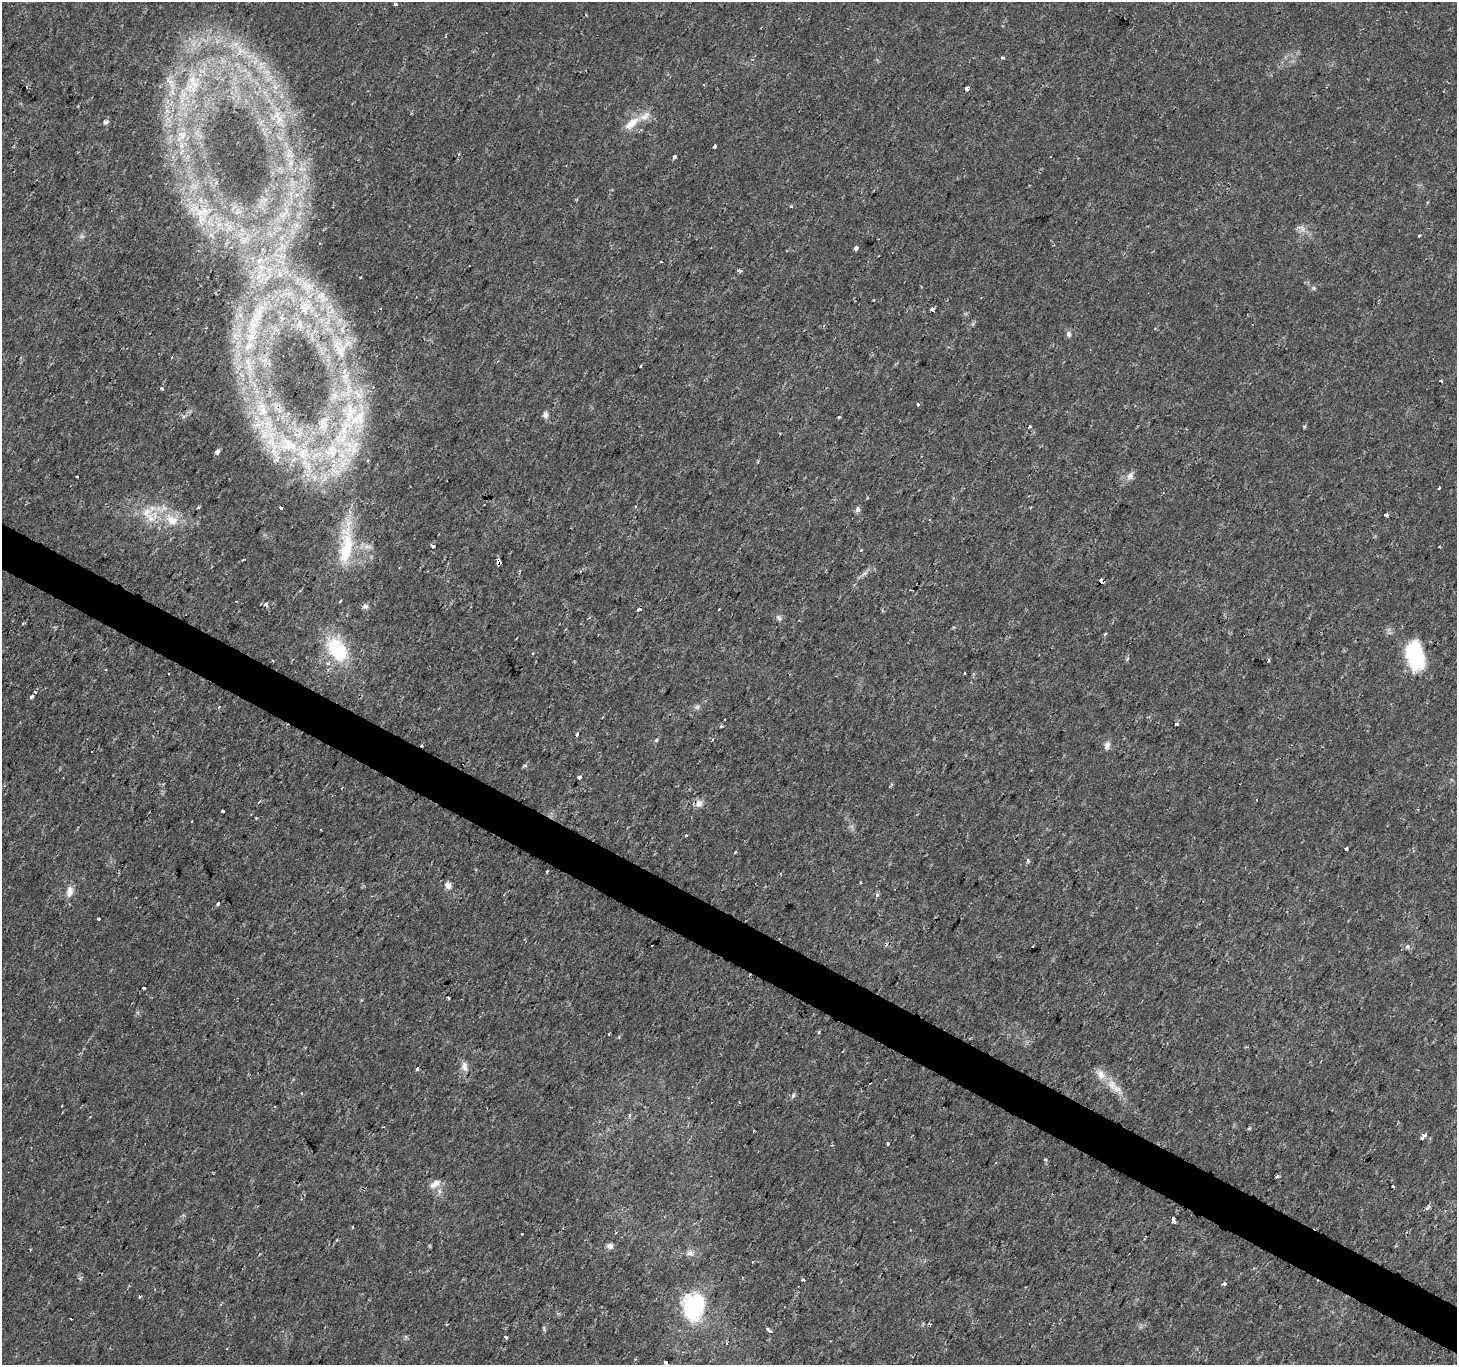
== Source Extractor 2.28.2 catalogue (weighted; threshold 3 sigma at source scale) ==
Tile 6 of 4 x 4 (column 2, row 2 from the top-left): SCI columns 1455-2909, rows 2922-4284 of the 5824 x 5908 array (HDU 1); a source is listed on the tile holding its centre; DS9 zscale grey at full resolution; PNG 1459 x 1367 px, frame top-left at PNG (2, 2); no overlay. Shown black and unused: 3% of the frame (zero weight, under 2 of 3 exposures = <1% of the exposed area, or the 3 px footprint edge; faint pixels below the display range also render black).
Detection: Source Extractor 2.28.2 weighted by HDU 2 'WHT'; one run over the whole footprint, this tile lists its part. Background 0.0109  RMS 0.0027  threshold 0.0119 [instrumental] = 3 sigma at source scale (4.5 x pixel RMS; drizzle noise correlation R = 1.50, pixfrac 1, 0.0396/0.0396 arcsec/px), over >= 5 px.
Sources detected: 174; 30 cosmic-ray / hot-pixel residue — not listed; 11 inside a brighter listed object's ellipse — not listed separately; the other 133 listed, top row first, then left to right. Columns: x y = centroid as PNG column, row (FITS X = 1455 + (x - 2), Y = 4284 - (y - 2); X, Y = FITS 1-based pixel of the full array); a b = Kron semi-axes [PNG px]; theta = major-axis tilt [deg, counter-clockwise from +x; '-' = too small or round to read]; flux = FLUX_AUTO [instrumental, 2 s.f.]
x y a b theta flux
395 4 3 3 - 1.1
241 51 22 16 -19 7.5
1002 57 4 4 - 0.35
261 67 7 4 19 0.95
267 72 9 5 0 1
169 81 20 6 -43 2.3
194 84 22 12 36 7.2
967 88 4 3 - 3.8
278 118 26 11 -77 6.1
106 122 7 5 29 0.67
631 123 23 10 40 4.1
182 135 17 12 59 4.4
714 146 4 3 - 3.2
459 154 4 3 - 0.3
675 157 4 3 - 2.7
291 162 10 5 89 1.3
202 212 28 15 11 7.9
1302 229 11 4 -57 0.9
1419 235 4 3 - 0.55
82 236 6 6 - 0.62
856 248 4 3 - 1.5
661 262 3 3 - 1.5
739 271 8 3 -15 0.43
361 277 3 3 - 0.61
981 297 3 2 - 0.18
874 300 3 2 - 0.26
380 308 3 3 - 0.35
932 309 3 3 - 14
305 310 6 5 - 1.7
259 313 13 6 73 1.8
1069 334 8 7 - 0.79
251 338 4 4 - 1.6
340 350 24 13 -60 5.9
640 366 3 2 - 0.31
345 376 11 9 -8 2.3
1441 381 3 3 - 0.53
162 388 3 3 - 0.75
334 396 13 9 50 2.5
918 404 3 3 - 1.1
263 411 17 11 86 4.5
545 415 8 6 -90 1
839 417 3 3 - 1.3
1029 426 3 3 - 0.77
343 432 64 22 67 34
780 433 3 2 - 0.3
288 445 40 22 -15 23
217 452 6 4 41 0.79
1130 476 11 9 66 1.4
77 477 3 3 - 1.2
1439 488 3 3 - 0.72
198 508 3 3 - 0.48
858 509 8 6 -80 0.78
147 513 18 13 -79 4.5
1386 515 3 3 - 2.4
172 520 21 14 -31 5.7
346 545 65 16 85 15
433 546 3 3 - 8.1
861 550 3 3 - 0.35
499 562 7 4 -88 5.8
1102 581 4 3 - 43
265 604 4 3 - 2.6
365 606 9 6 3 0.75
639 609 3 3 - 1.9
779 618 9 6 -46 0.78
954 627 3 3 - 0.4
1105 634 3 3 - 0.74
337 649 28 19 -55 17
1415 655 30 16 -80 21
1127 659 6 3 71 0.34
273 661 3 2 - 0.4
328 669 5 4 - 0.49
964 673 3 3 - 0.51
35 692 3 3 - 0.65
32 696 3 3 - 2.6
219 707 3 2 - 0.89
697 707 7 6 - 0.68
1177 724 5 4 - 0.5
721 726 4 4 - 0.44
656 740 5 4 - 0.32
422 745 3 3 - 1.8
1107 745 12 7 70 1.1
525 765 6 4 0 0.36
579 777 4 3 - 1.8
892 784 5 4 - 0.37
342 788 3 2 - 0.29
1256 800 3 2 - 0.28
259 802 4 2 - 0.3
699 803 11 9 -78 1.6
223 811 3 3 - 8.2
191 821 3 3 - 0.64
686 835 3 3 - 0.64
1346 849 3 3 - 1.6
1028 860 6 4 89 0.64
860 882 3 2 - 0.25
448 885 9 8 - 1.4
70 891 16 9 81 2.1
877 895 4 4 - 0.89
217 904 3 3 - 11
98 919 3 3 - 2.4
1407 946 6 5 - 0.53
144 988 3 3 - 1.2
448 998 3 2 - 0.31
819 1032 5 3 - 0.4
609 1034 3 3 - 0.54
1246 1047 4 3 - 0.28
464 1066 13 8 -77 1.7
417 1069 3 3 - 3.2
1101 1074 16 10 -57 2.5
1112 1085 15 12 -76 3.1
301 1093 3 3 - 0.78
793 1095 7 5 64 0.57
62 1106 3 2 - 0.42
274 1106 3 2 - 0.25
1249 1129 5 3 - 0.31
1423 1137 6 3 51 3
888 1144 3 3 - 2.6
1277 1176 4 3 - 1.7
435 1184 17 8 35 2
1393 1186 3 3 - 2.1
1427 1208 8 4 53 0.6
1173 1221 3 3 - 130
352 1227 4 2 - 0.2
337 1240 3 3 - 0.32
610 1246 8 7 - 0.99
690 1253 10 7 2 1.2
753 1261 3 3 - 0.91
803 1279 4 3 - 1.6
1224 1284 3 3 - 1.1
694 1307 31 25 81 21
544 1328 8 3 -77 0.39
768 1330 7 3 -36 1.3
505 1337 3 3 - 0.78
666 1363 5 3 - 2.1
Overlapping masked pixels (flux is a lower limit): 4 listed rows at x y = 288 445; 499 562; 1102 581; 422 745
Isophote crosses this tile's border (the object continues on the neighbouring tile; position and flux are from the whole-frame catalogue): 1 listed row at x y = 666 1363
Unlisted compact peaks at least as high as the median listed source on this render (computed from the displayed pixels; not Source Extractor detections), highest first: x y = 322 295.